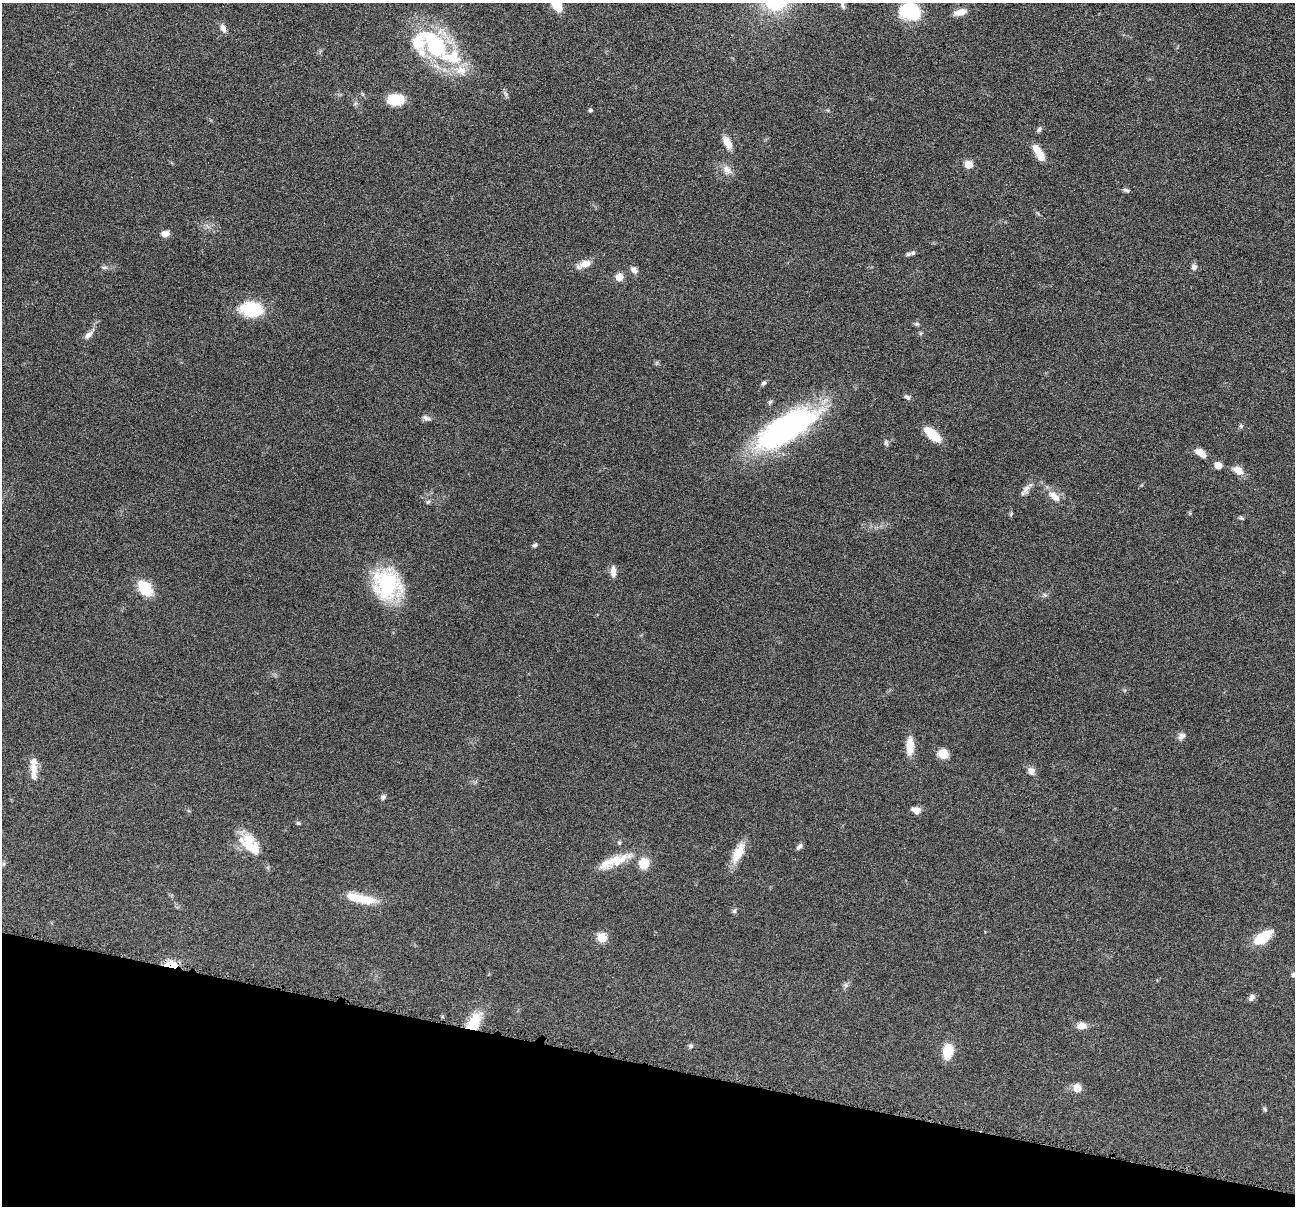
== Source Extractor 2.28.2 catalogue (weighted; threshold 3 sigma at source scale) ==
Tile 15 of 4 x 4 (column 3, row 4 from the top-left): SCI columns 2592-3884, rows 254-1457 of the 5181 x 5198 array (HDU 1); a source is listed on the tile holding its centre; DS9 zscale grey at full resolution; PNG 1297 x 1208 px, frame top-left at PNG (2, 3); no overlay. Shown black and unused: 12% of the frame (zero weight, under 4 of 8 exposures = <1% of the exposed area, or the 3 px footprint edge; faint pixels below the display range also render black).
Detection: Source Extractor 2.28.2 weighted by HDU 2 'WHT'; one run over the whole footprint, this tile lists its part. Background 0.0374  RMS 0.0039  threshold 0.0159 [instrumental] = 3 sigma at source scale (4.09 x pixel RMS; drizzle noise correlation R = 1.36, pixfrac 0.8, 0.05/0.05 arcsec/px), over >= 5 px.
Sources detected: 77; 1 inside a brighter object's white glare — not listed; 4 inside a brighter listed object's ellipse — not listed separately; the other 72 listed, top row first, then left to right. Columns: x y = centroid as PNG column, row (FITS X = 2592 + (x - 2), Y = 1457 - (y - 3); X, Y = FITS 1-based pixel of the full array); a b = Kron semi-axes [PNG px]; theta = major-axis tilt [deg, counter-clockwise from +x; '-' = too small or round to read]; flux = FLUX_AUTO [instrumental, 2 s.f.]
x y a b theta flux
910 11 19 16 -14 23
960 12 16 8 15 3.3
223 28 10 6 -61 2
435 45 47 31 -45 43
506 94 10 5 -57 0.93
396 100 13 9 1 13
590 110 5 4 - 0.62
1039 129 8 5 59 0.84
727 142 16 8 -61 3.9
1039 154 18 7 -58 7.1
969 164 5 5 - 7.7
727 170 15 11 -50 3
1126 190 10 5 -20 0.83
165 234 9 7 7 2.4
908 254 7 5 11 0.73
584 264 21 9 22 3.5
104 267 10 4 0 0.78
1194 267 8 7 - 1.3
634 270 9 7 -47 1.8
619 277 9 8 - 3
251 309 27 17 -6 16
917 324 7 5 0 0.68
89 334 16 7 43 2.2
764 383 7 5 47 0.74
907 397 9 6 -33 0.94
426 418 11 7 -27 1.3
1241 426 6 6 - 0.63
784 429 62 22 32 110
932 434 19 8 -39 9.1
886 443 8 5 -79 0.82
1200 453 14 8 -35 3.2
1218 465 7 6 - 3.2
1238 470 16 10 -33 3.1
1025 490 19 8 51 2.2
1054 496 19 9 -40 4.2
428 502 7 5 43 0.75
1011 514 6 4 46 0.42
1241 518 7 4 -26 0.57
535 545 6 5 - 0.7
613 572 13 6 -89 2.5
387 585 39 32 -58 30
145 588 14 10 -50 15
1045 595 6 6 - 0.7
1181 736 11 8 49 1.6
910 746 22 9 88 5.6
943 754 9 8 - 6.4
34 769 27 9 -88 4.6
1031 771 11 9 -82 2
383 797 7 6 - 0.9
916 810 11 8 -26 2.3
298 823 6 5 - 0.52
619 843 6 5 - 0.55
248 844 29 20 -56 11
799 847 10 5 51 1
738 853 27 11 66 6.8
617 860 46 11 25 9.8
644 863 12 11 - 6.1
3 864 6 4 71 0.5
368 900 25 12 -12 6.8
734 911 7 5 63 0.76
1263 937 23 11 36 9.4
602 938 6 6 - 11
171 965 8 5 -10 20
1293 975 6 6 - 0.82
846 985 7 6 - 0.92
1252 997 9 7 52 1.3
474 1021 25 13 57 9.9
1081 1026 11 8 4 3
691 1046 7 6 - 0.8
948 1051 16 10 77 8.2
1077 1088 6 6 - 6.9
1264 1109 7 5 -42 0.58
Overlapping masked pixels (flux is a lower limit): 2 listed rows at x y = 171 965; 474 1021
Isophote crosses this tile's border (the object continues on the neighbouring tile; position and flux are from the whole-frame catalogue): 2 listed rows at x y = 910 11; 1293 975